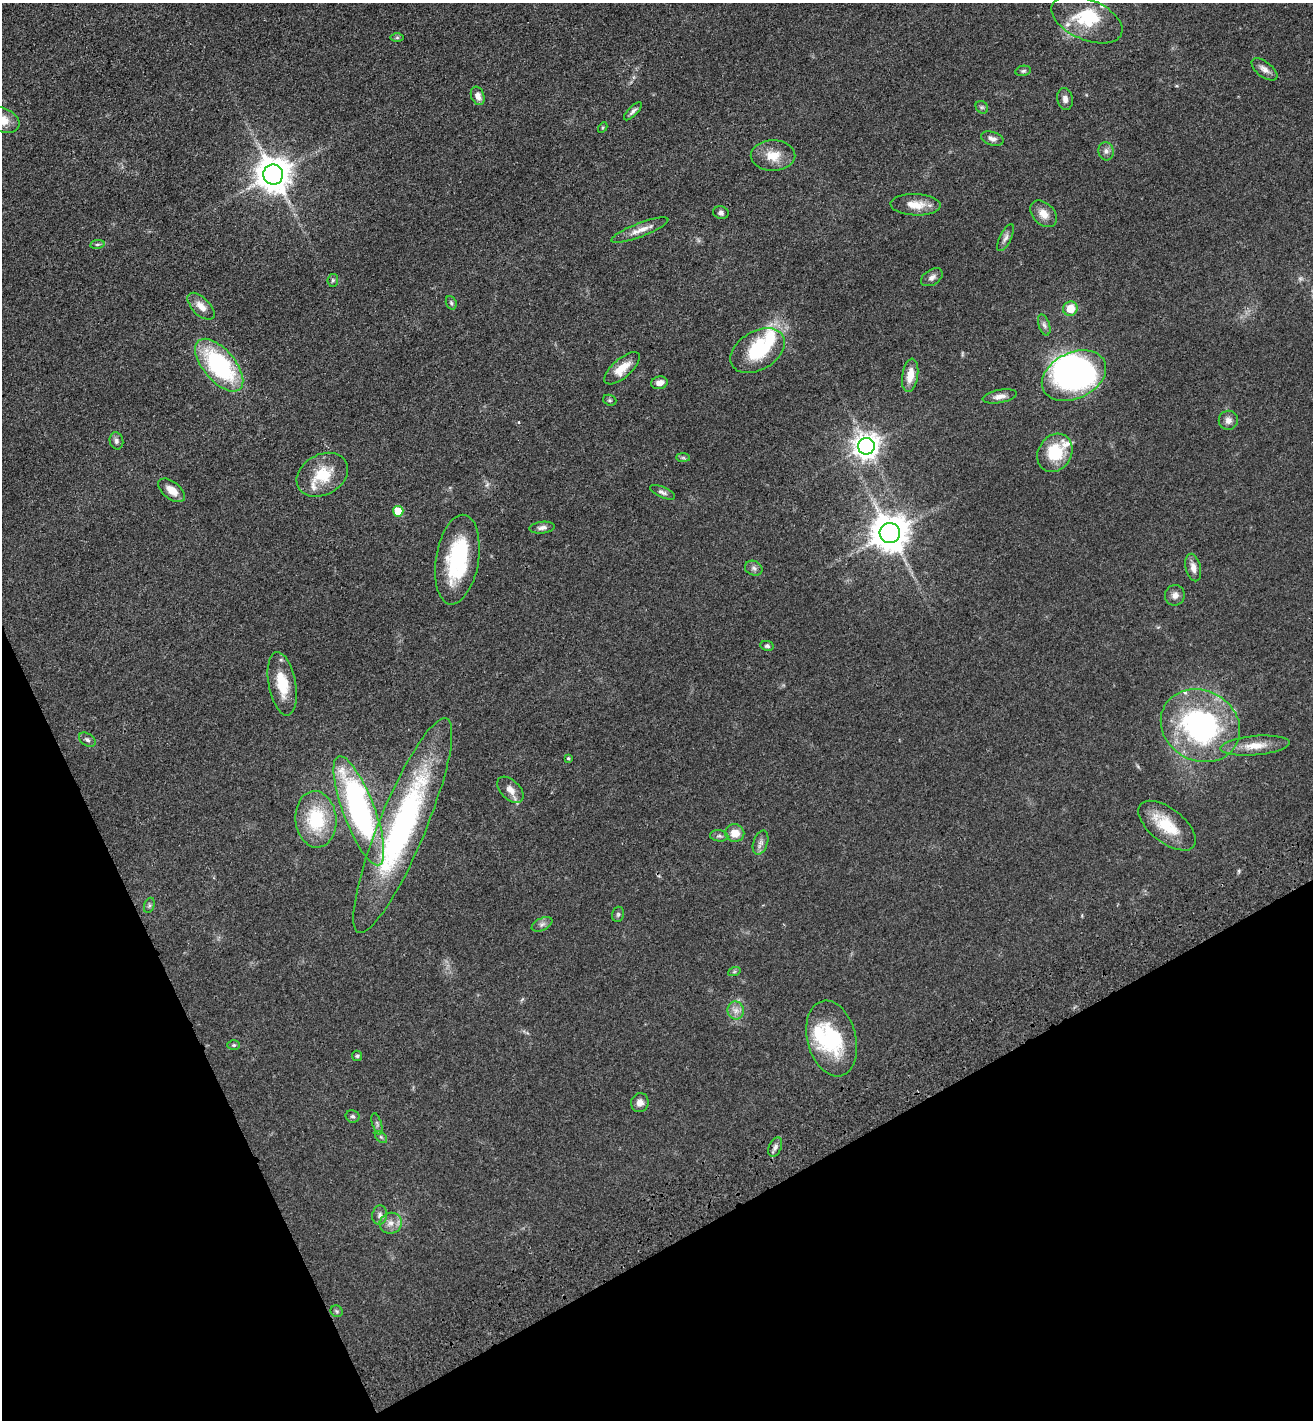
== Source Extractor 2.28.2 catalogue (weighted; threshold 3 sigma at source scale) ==
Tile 14 of 4 x 4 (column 2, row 4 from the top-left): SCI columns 1664-2974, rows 110-1527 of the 5817 x 5892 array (HDU 1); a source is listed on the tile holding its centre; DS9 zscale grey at full resolution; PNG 1315 x 1422 px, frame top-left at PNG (2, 3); each listed source drawn as its Kron ellipse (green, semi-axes under 4 px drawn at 4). Shown black and unused: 22% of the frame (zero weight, under 3 of 4 exposures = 6% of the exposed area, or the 3 px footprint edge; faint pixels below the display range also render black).
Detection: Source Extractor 2.28.2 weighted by HDU 2 'WHT'; one run over the whole footprint, this tile lists its part. Background 0.0553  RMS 0.0058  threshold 0.0261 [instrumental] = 3 sigma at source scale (4.5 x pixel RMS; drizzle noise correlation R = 1.50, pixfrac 1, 0.05/0.05 arcsec/px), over >= 5 px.
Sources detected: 92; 1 too faint to see at this stretch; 7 inside a brighter object's white glare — neither listed nor drawn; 5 inside a brighter listed object's ellipse — not listed separately; the other 79 listed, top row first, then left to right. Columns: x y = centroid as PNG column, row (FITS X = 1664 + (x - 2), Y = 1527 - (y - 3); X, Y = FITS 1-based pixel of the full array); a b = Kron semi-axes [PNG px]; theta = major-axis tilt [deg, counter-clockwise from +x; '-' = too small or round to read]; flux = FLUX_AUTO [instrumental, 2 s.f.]
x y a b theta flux
1087 20 38 20 -23 26
397 38 7 4 0 0.94
1264 69 15 7 -38 3.4
1023 71 8 5 11 1.1
478 96 9 6 -68 3.7
1065 99 11 7 -79 3.1
982 107 7 5 -43 1.1
633 111 12 4 46 1.8
2 120 18 12 -21 9
603 127 5 3 - 0.68
992 139 12 6 -16 2.6
1106 151 9 7 -79 2.4
773 155 22 15 -1 10
273 175 10 10 - 1200
916 205 25 10 -2 9
721 213 8 6 -15 1.6
1044 214 15 10 -42 6.1
640 230 30 7 21 6
1006 238 15 5 64 2.4
97 244 7 3 8 0.9
932 277 12 7 32 2.4
333 280 6 5 - 1.1
451 303 7 5 -69 1
201 306 17 8 -45 5.2
1070 309 7 7 - 10
1044 325 11 5 -71 1.8
758 351 29 19 31 29
219 365 32 16 -49 72
622 368 22 9 41 10
910 375 17 8 81 8.5
1074 376 34 23 25 160
659 383 8 6 13 4
1000 396 17 6 11 3.4
610 400 7 5 -20 0.97
1228 420 9 9 - 3.2
116 441 8 7 - 1.9
866 446 8 8 - 570
1055 453 20 16 58 23
683 458 7 4 -1 0.99
322 475 27 20 29 19
172 490 16 8 -38 6
662 492 13 5 -24 2
398 511 5 5 - 15
542 528 13 5 7 2.3
890 533 10 10 - 1500
457 560 45 21 81 50
754 568 9 7 -23 2
1193 568 14 7 -76 4.1
1175 595 10 9 - 3.3
767 646 7 5 -9 1.2
282 684 32 13 -79 18
1200 726 41 35 -29 120
87 740 9 6 -33 1.7
1255 746 34 9 5 10
568 758 4 3 - 0.68
510 790 16 9 -44 5
359 811 58 16 -69 140
316 819 28 20 -85 33
403 825 116 23 67 150
1167 826 34 17 -38 20
735 833 9 9 - 6.9
719 836 9 5 -7 1.5
760 843 12 7 70 2.6
149 905 8 5 71 1.1
618 914 8 5 75 1.1
542 924 11 6 26 2
734 972 6 4 19 0.82
736 1010 9 8 - 3.4
832 1038 38 24 -76 44
234 1045 6 5 - 0.89
357 1056 5 5 - 0.88
640 1103 9 8 - 3.3
353 1116 7 6 - 1.2
377 1124 11 4 -73 1.5
381 1137 7 4 -45 1
775 1147 10 6 67 2.1
380 1215 9 7 80 2.2
391 1223 11 10 - 4.4
337 1311 6 5 - 1.1
Isophote crosses this tile's border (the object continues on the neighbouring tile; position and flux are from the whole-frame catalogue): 1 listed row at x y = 2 120